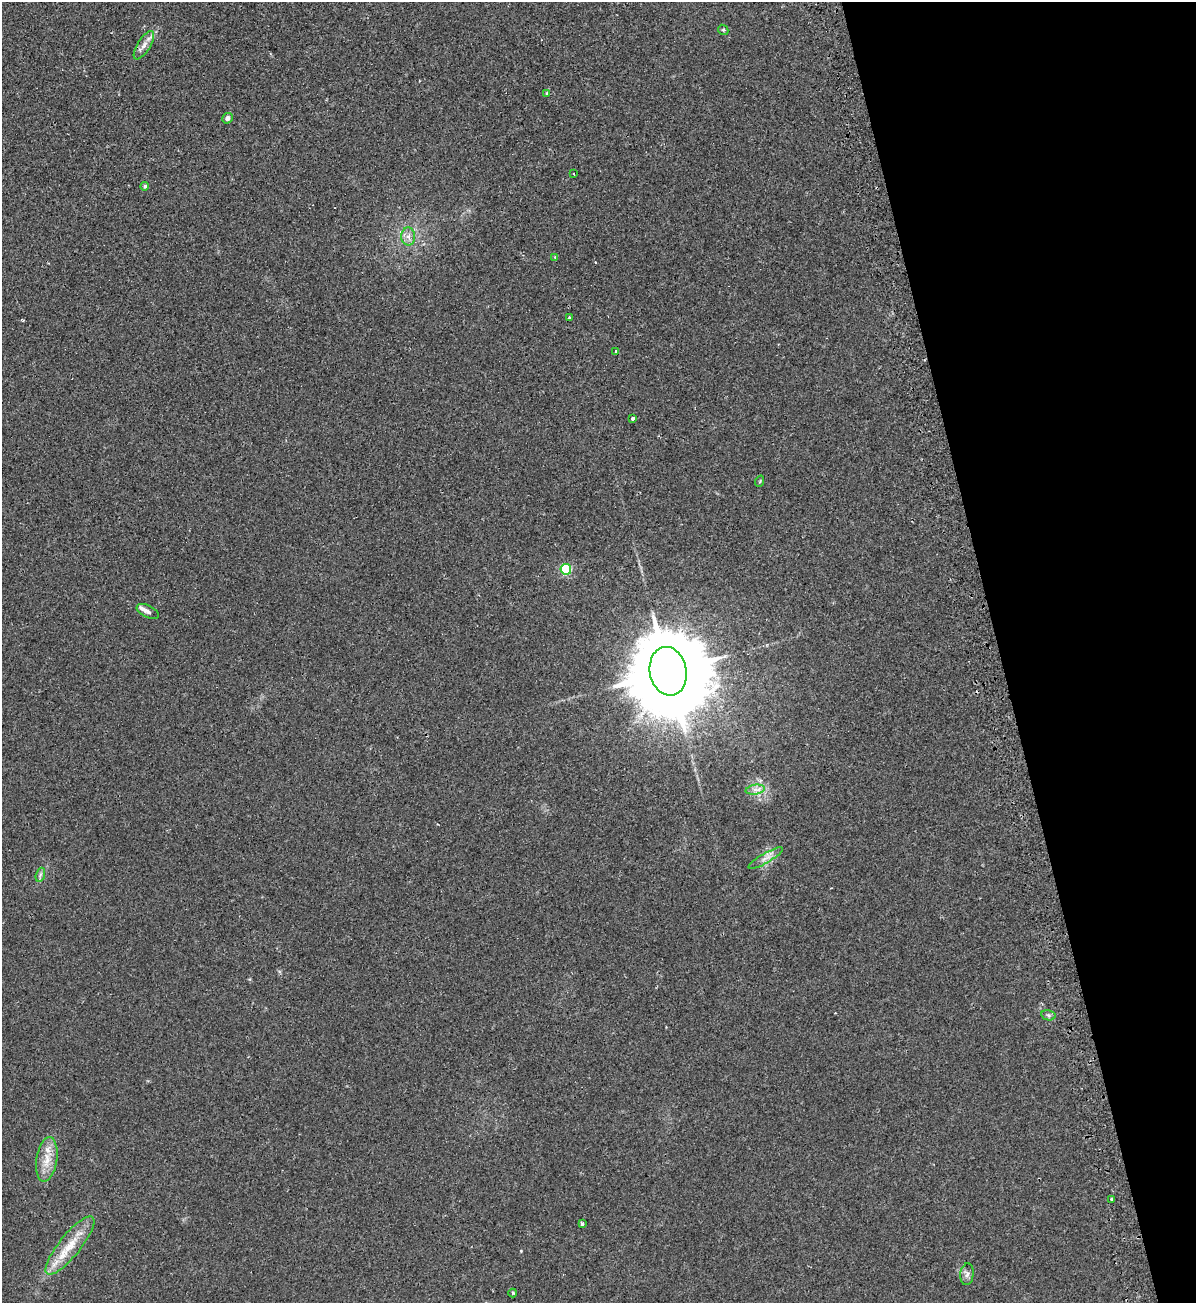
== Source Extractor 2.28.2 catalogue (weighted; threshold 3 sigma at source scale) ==
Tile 12 of 4 x 4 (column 4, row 3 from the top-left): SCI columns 3885-5078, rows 1312-2612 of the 5258 x 5228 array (HDU 1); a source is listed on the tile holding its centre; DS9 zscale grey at full resolution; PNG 1198 x 1305 px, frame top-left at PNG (2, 2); each listed source drawn as its Kron ellipse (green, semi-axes under 4 px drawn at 4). Shown black and unused: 16% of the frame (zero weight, under 2 of 3 exposures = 2% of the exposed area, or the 3 px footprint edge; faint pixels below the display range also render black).
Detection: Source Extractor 2.28.2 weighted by HDU 2 'WHT'; one run over the whole footprint, this tile lists its part. Background 0.0154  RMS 0.0063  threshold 0.0285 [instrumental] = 3 sigma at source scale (4.5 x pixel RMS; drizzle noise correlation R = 1.50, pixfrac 1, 0.05/0.05 arcsec/px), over >= 5 px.
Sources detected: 28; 2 cosmic-ray / hot-pixel residue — neither listed nor drawn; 1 inside a brighter listed object's ellipse — not listed separately; the other 25 listed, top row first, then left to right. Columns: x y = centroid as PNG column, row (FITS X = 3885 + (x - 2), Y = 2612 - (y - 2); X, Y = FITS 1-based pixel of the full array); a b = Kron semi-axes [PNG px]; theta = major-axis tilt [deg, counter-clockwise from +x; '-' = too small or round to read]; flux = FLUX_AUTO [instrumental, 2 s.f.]
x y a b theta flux
723 30 5 4 - 0.8
144 45 16 6 58 4.1
547 93 3 3 - 1.3
227 118 5 5 - 2
574 174 3 2 - 0.42
145 186 4 4 - 1.3
408 237 9 7 -89 3.3
555 257 3 2 - 1
569 318 3 3 - 6.6
616 351 3 3 - 2
633 418 3 3 - 9.9
760 481 6 3 72 0.66
566 569 5 5 - 55
148 611 12 6 -26 2.1
668 671 24 18 -79 12000
755 790 9 5 10 2.6
765 858 20 5 30 3.9
40 875 7 4 72 1.3
1048 1015 7 5 -12 1.3
47 1159 22 10 81 9.8
1112 1199 4 3 - 3.4
582 1224 3 3 - 1.4
70 1245 36 10 51 16
967 1274 11 6 84 2.4
513 1293 4 4 - 0.72